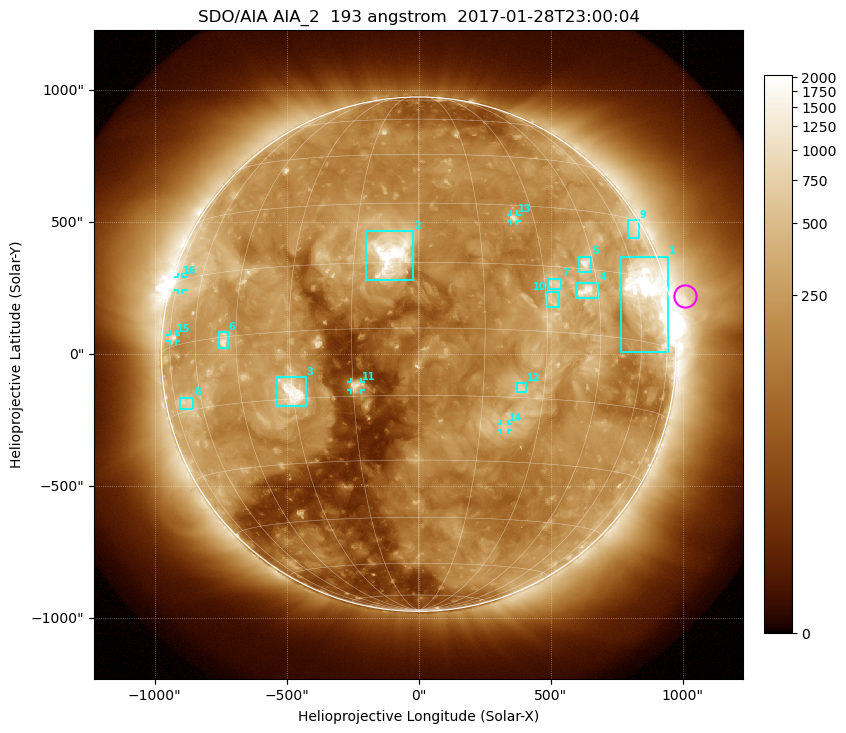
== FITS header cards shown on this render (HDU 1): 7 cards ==
TELESCOP= 'SDO/AIA'
INSTRUME= 'AIA_2'
WAVELNTH=                  193
WAVEUNIT= 'angstrom'
DATE-OBS= '2017-01-28T23:00:04.84'
CTYPE1  = 'HPLN-TAN'
CTYPE2  = 'HPLT-TAN'

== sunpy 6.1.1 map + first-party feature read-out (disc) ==
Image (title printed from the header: SDO/AIA AIA_2  193 angstrom  2017-01-28T23:00:04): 1024 x 1024 px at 2.4 arcsec/px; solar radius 974 arcsec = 406 px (full disc in frame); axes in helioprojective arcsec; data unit not stated in the header (colour bar unlabelled)
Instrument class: DISC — disc imager (sunpy class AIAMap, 193 A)
Bright regions (active regions / flare kernels): reference = the median radial profile (limb darkening/brightening removed); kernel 9 px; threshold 5 sigma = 401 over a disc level ~177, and >= 1.15x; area >= 12 px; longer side >= 10 px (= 24 arcsec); searched inside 0.97 R_sun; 16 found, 16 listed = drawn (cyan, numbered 1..; 5 of them under ~33 arcsec drawn as corner ticks so the feature stays visible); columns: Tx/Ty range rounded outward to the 5 arcsec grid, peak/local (2 s.f.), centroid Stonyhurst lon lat
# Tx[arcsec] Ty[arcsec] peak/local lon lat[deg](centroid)
1 765..945 10..370 20 +64 +11
2 -200..-20 280..465 17 -6 +17
3 -540..-425 -200..-85 10 -30 -13
4 595..685 210..270 9.6 +42 +10
5 610..655 310..370 10 +42 +16
6 -755..-720 25..85 6.9 -49 -1
7 490..540 245..285 4.5 +33 +11
8 -905..-855 -210..-165 3.3 -67 -13
9 795..835 440..510 3.2 +69 +27
10 485..530 175..235 4 +31 +7
11 -255..-215 -135..-105 6.8 -14 -13
12 375..410 -145..-110 4.1 +24 -13
13 350..375 505..530 4.8 +24 +27
14 310..340 -285..-265 3.5 +21 -22
15 -940..-920 50..75 3.7 -72 +2
16 -915..-895 245..295 3 -72 +14
Off-limb structures (1.02-1.3 R_sun): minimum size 162 px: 5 found; the strongest spans PA ~255..315 deg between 1.02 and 1.3 R_sun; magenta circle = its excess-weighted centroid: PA ~280 deg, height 1.06 R_sun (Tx ~1010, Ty ~220 arcsec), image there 3.2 x the reference